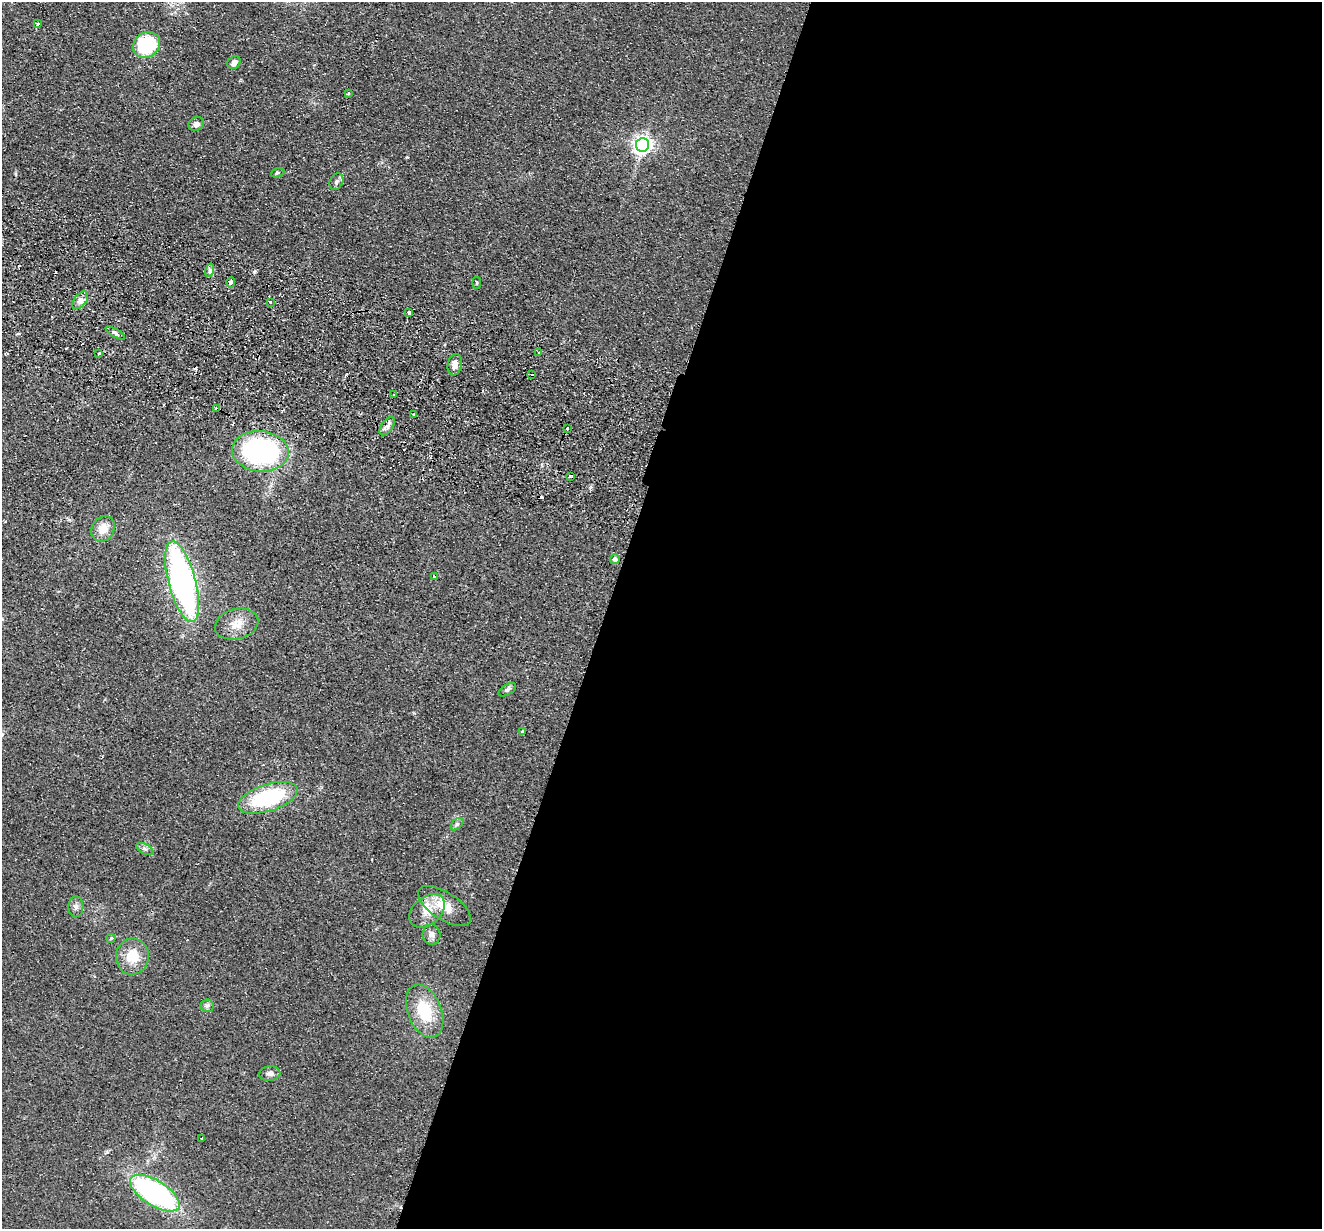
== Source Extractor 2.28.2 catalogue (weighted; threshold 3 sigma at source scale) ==
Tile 12 of 4 x 4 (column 4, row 3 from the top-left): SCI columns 3982-5301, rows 1415-2641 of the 5321 x 5409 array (HDU 1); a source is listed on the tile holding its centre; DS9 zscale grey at full resolution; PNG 1324 x 1231 px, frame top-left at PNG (2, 2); each listed source drawn as its Kron ellipse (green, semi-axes under 4 px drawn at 4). Shown black and unused: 54% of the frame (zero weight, under 2 of 3 exposures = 3% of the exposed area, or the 3 px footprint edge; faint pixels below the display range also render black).
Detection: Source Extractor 2.28.2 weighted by HDU 2 'WHT'; one run over the whole footprint, this tile lists its part. Background 0.0578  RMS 0.0092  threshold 0.0416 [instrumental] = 3 sigma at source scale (4.5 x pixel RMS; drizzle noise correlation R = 1.50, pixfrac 1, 0.05/0.05 arcsec/px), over >= 5 px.
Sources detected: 53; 6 cosmic-ray / hot-pixel residue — neither listed nor drawn; the other 47 listed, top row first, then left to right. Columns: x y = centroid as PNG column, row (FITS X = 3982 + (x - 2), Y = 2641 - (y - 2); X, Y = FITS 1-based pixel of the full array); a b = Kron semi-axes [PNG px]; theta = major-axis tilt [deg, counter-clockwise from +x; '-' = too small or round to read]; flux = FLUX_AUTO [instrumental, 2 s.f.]
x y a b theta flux
38 24 3 3 - 8.9
147 45 14 12 33 72
234 62 7 6 - 5.6
349 93 3 3 - 1.7
196 124 8 6 25 5.4
643 145 7 6 - 460
278 173 7 4 19 1.5
336 182 9 6 60 3.4
210 270 7 4 73 2.4
231 283 5 3 - 7.6
477 283 6 4 -84 1.1
80 300 10 6 52 4.3
271 302 3 3 - 1.8
409 312 3 3 - 13
115 333 11 4 -29 2.8
99 353 3 2 - 0.95
539 353 3 2 - 1.2
455 365 11 7 80 6.7
532 374 3 2 - 1.8
393 395 3 2 - 1.1
217 409 4 3 - 2.2
414 414 3 3 - 4
387 426 10 5 55 3.8
567 428 3 3 - 4.3
260 451 28 20 -5 160
570 476 4 3 - 2
103 529 13 11 56 12
615 559 5 4 - 3.1
434 576 4 2 - 1.1
182 582 41 13 -75 300
237 624 22 15 14 14
507 690 10 5 30 2.8
523 732 3 3 - 18
268 798 31 13 18 95
457 824 7 4 44 1.9
145 849 9 5 -26 2.7
445 906 30 13 -33 20
76 907 10 7 88 3.8
427 911 20 14 40 16
431 934 10 9 - 5.1
111 938 4 4 - 0.97
132 956 18 16 83 22
207 1006 7 6 - 2.4
425 1011 27 17 -68 37
270 1074 11 7 5 4.3
202 1138 3 2 - 0.89
155 1193 28 12 -32 200
Overlapping masked pixels (flux is a lower limit): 1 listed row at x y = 217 409